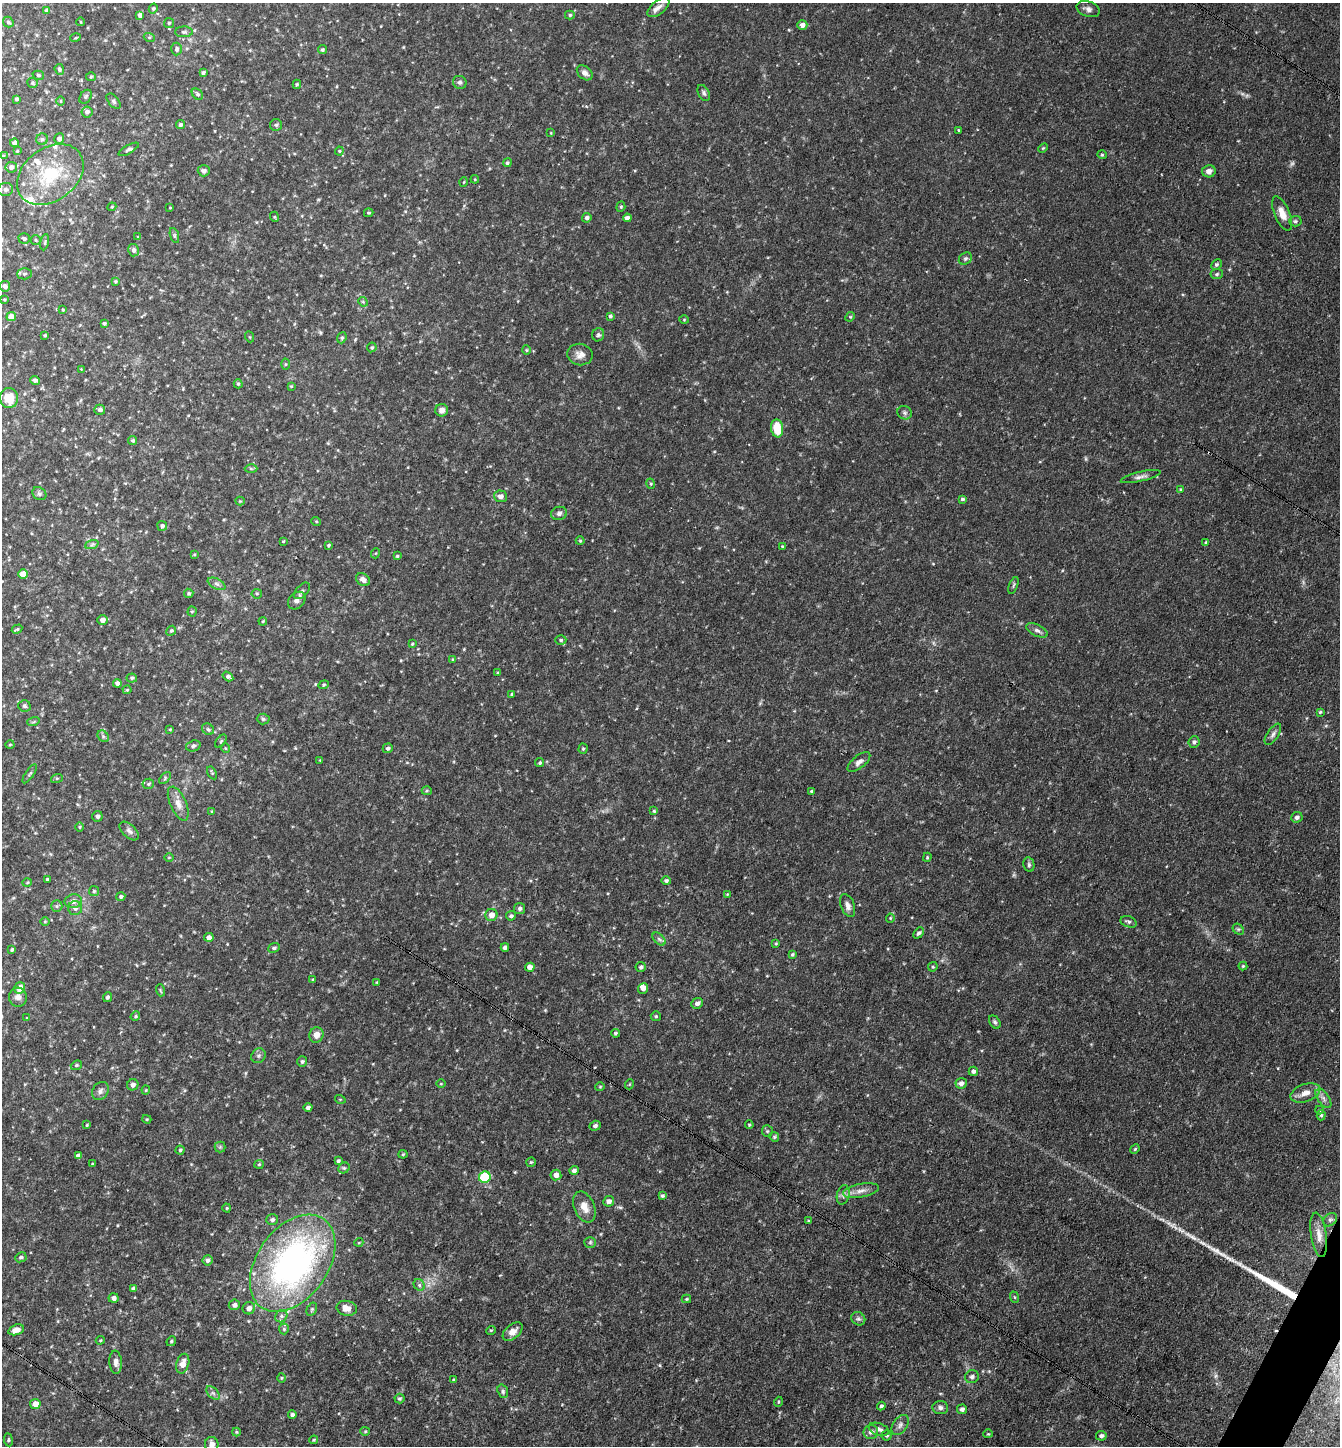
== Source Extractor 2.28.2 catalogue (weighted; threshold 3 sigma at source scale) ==
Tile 6 of 4 x 4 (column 2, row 2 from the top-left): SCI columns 1622-2959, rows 2887-4330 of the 5782 x 5773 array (HDU 1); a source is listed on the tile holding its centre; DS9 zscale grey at full resolution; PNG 1342 x 1448 px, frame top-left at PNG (2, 3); each listed source drawn as its Kron ellipse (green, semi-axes under 4 px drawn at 4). Shown black and unused: <1% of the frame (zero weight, under 3 of 4 exposures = <1% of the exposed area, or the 3 px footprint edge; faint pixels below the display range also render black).
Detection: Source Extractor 2.28.2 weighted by HDU 2 'WHT'; one run over the whole footprint, this tile lists its part. Background 0.118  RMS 0.0077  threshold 0.0347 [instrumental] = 3 sigma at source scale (4.5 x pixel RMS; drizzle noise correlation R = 1.50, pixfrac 1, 0.05/0.05 arcsec/px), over >= 5 px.
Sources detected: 323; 1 too faint to see at this stretch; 2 cosmic-ray / hot-pixel residue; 1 long thin detection or spike segment (spike, bleed or trail) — neither listed nor drawn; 6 inside a brighter listed object's ellipse — not listed separately; the other 313 listed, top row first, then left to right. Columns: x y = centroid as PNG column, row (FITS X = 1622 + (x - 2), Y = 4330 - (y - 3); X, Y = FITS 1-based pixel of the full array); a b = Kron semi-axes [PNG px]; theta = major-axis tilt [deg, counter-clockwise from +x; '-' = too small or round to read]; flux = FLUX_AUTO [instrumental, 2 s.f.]
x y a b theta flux
658 7 13 6 40 3.7
153 9 5 4 - 1.2
1088 9 12 7 -19 3.2
46 11 4 4 - 2
140 15 4 4 - 3
570 15 5 4 - 1.2
8 22 5 5 - 1.6
81 22 4 3 - 0.55
169 23 5 5 - 1.1
802 25 5 5 - 3.6
184 32 9 5 1 1.8
149 37 5 3 - 0.91
75 38 5 3 - 0.72
177 49 6 5 - 1.6
322 50 5 4 - 1.3
59 69 5 4 - 1.5
203 73 4 3 - 1.6
585 73 9 6 -41 3.3
38 75 6 4 -16 1.1
91 77 5 4 - 0.93
460 82 7 6 - 1.9
32 83 5 5 - 1.2
297 84 4 3 - 1.1
704 93 9 5 -62 1.7
197 94 6 4 -43 1.5
86 97 7 5 57 1.4
17 99 3 3 - 1.5
61 101 4 3 - 0.7
114 101 9 5 -50 1.5
87 112 5 5 - 2.4
180 125 4 4 - 1.9
276 125 6 6 - 1.4
958 130 3 3 - 0.65
551 133 4 2 - 0.55
42 139 6 5 - 1.4
59 139 5 5 - 3.2
14 143 4 4 - 2.7
1043 148 5 3 - 0.84
129 149 11 4 30 1.9
17 151 4 3 - 0.64
339 151 4 4 - 0.87
1102 155 5 4 - 1
3 156 4 3 - 0.78
507 163 4 4 - 1.2
11 167 5 5 - 3
204 171 6 5 - 2
1209 171 6 6 - 3.9
50 175 37 26 37 41
475 179 4 3 - 0.68
464 182 4 3 - 0.61
5 189 7 6 - 1.8
112 207 4 4 - 0.85
621 207 5 4 - 1.1
170 208 3 2 - 0.5
369 213 5 3 - 0.89
1282 213 18 7 -67 7.6
275 217 5 3 - 0.71
587 218 5 4 - 2.1
627 218 4 4 - 2.6
1295 221 6 5 - 1.4
174 235 8 3 -72 1.2
138 237 4 4 - 0.91
24 239 5 5 - 1.6
36 240 5 4 - 1
45 242 8 4 79 1.1
134 250 6 5 - 2.3
965 258 7 5 37 1.7
1216 264 5 4 - 1.4
24 274 7 5 2 1.7
1217 274 6 5 - 1.6
115 281 4 4 - 1
5 286 5 5 - 2.7
4 299 4 2 - 0.83
363 302 5 4 - 0.94
63 310 3 3 - 0.75
610 316 4 3 - 1.4
11 317 5 4 - 8.9
850 317 5 4 - 0.82
684 320 5 3 - 0.67
104 323 3 3 - 1.5
45 335 3 3 - 1
598 335 7 6 - 1.7
250 337 5 3 - 0.71
342 338 6 4 68 1.3
372 347 5 4 - 1.2
526 350 4 4 - 0.83
580 355 13 10 -9 5.1
285 364 5 3 - 0.84
81 369 4 4 - 0.54
35 380 5 4 - 2.1
238 384 4 4 - 1
291 386 4 3 - 0.64
9 398 10 9 - 13
100 410 5 5 - 2.4
442 410 6 6 - 3.9
904 413 7 6 - 1.9
777 428 9 6 -83 17
133 440 4 4 - 1.3
251 469 6 4 -1 1.1
1141 477 20 5 13 3.4
651 484 5 3 - 0.76
1180 489 4 3 - 0.66
39 494 7 6 - 1.7
500 496 6 6 - 3.6
962 499 3 3 - 1.2
240 501 4 4 - 0.76
559 513 8 6 18 2.5
316 521 5 3 - 0.62
162 526 5 5 - 1.9
283 541 4 3 - 0.67
580 541 4 4 - 0.79
1206 542 4 3 - 0.83
92 544 7 4 20 1.5
328 545 4 3 - 0.97
782 546 4 3 - 0.84
376 553 5 3 - 0.71
194 554 4 3 - 0.75
397 556 4 4 - 0.95
23 574 5 4 - 8.5
363 579 7 6 - 4.2
217 584 9 5 -27 2.1
1013 585 9 3 69 1.1
302 591 10 5 48 2.1
189 593 5 5 - 1.3
257 594 5 4 - 0.99
297 601 10 7 45 3.3
192 611 5 4 - 0.92
102 620 5 5 - 3.5
263 621 4 3 - 0.66
17 629 5 3 - 0.93
1037 630 11 5 -25 2.7
171 631 5 4 - 1.6
561 640 5 4 - 1.2
412 644 4 4 - 1
453 660 4 3 - 0.79
498 673 4 4 - 0.87
228 676 6 4 -34 1.8
132 678 5 4 - 1.3
117 683 4 4 - 3
324 685 5 4 - 0.99
127 690 4 4 - 0.74
512 694 4 4 - 1.1
24 706 6 6 - 1.5
1320 712 3 3 - 1.1
263 719 6 5 - 1.4
33 722 6 4 18 1
170 729 4 3 - 0.62
208 729 6 5 - 1.5
1273 734 12 5 56 2.6
103 736 6 5 - 1.4
221 741 7 4 54 1.2
1194 742 6 5 - 2
10 745 4 3 - 0.66
193 746 7 5 19 1.7
225 748 5 3 - 0.68
388 748 5 5 - 1.6
583 749 5 4 - 1.1
320 760 4 3 - 0.59
859 762 14 6 39 3.6
540 763 4 4 - 1.2
212 773 7 3 -58 0.92
30 774 11 4 56 1.5
57 778 6 4 18 0.97
165 778 7 4 48 1.2
148 784 6 5 - 1.3
427 791 5 3 - 0.81
812 791 3 3 - 0.98
178 804 18 8 -66 6.5
212 811 4 4 - 0.69
654 811 4 4 - 0.95
97 816 5 5 - 2.4
1297 817 6 5 - 2.3
80 827 5 3 - 0.76
129 831 12 6 -43 2.9
927 857 5 3 - 0.88
169 858 5 3 - 0.71
1029 865 7 5 -78 1.5
47 879 3 3 - 1.1
666 881 5 4 - 1.6
27 883 5 3 - 0.74
94 891 5 5 - 0.99
727 894 4 3 - 0.67
121 897 4 4 - 1.5
73 901 8 7 - 4.8
57 906 6 5 - 1.5
848 906 12 7 -70 3.8
75 908 7 7 - 3.4
520 908 6 5 - 2.2
491 915 6 6 - 5.8
511 916 5 4 - 1.6
890 918 4 4 - 0.81
45 922 5 3 - 0.72
1129 922 8 5 -19 1.9
1238 929 6 5 - 1.3
919 933 6 4 47 1.7
209 937 5 4 - 2.9
659 939 8 4 -45 1.8
776 943 4 3 - 0.73
505 947 4 4 - 2.8
274 948 6 4 24 1.6
12 950 4 4 - 1.2
792 954 4 3 - 1.1
1243 966 4 4 - 0.97
530 967 5 4 - 4.2
641 967 5 5 - 1.8
933 967 5 4 - 0.97
313 979 4 3 - 0.62
377 982 4 3 - 0.64
20 988 6 5 - 8.3
643 988 5 5 - 3.6
160 990 6 3 -72 0.89
18 997 9 9 - 3.7
107 997 5 4 - 1.8
697 1003 6 5 - 3
135 1016 5 4 - 0.96
656 1016 5 5 - 1.2
27 1018 4 4 - 0.67
995 1022 7 5 -54 1.6
616 1033 4 4 - 1.3
316 1035 8 7 - 5.3
258 1056 8 6 45 2
302 1062 5 5 - 1.7
76 1065 5 4 - 1.2
973 1071 5 4 - 2.1
961 1083 5 5 - 2.9
441 1084 5 3 - 0.65
630 1084 5 3 - 0.63
133 1085 6 5 - 3
600 1087 4 4 - 0.8
146 1090 4 4 - 0.73
100 1091 10 7 59 2.8
1305 1093 15 9 19 7
1323 1098 11 5 -54 3.3
340 1099 5 3 - 0.66
308 1108 4 4 - 2.2
1320 1110 4 4 - 0.86
1321 1115 5 4 - 1.3
147 1119 5 4 - 0.84
87 1125 3 3 - 0.77
749 1125 4 3 - 0.84
595 1126 5 4 - 1.8
767 1131 5 5 - 1.2
774 1137 5 4 - 0.99
220 1147 5 5 - 1.2
1135 1149 5 4 - 0.9
180 1150 4 4 - 1.2
403 1154 4 4 - 0.81
78 1156 4 4 - 2.6
338 1161 4 3 - 1.2
531 1162 5 4 - 1
93 1164 3 3 - 0.91
259 1164 5 4 - 0.85
344 1168 6 5 - 1.2
574 1170 5 4 - 2.4
556 1175 5 5 - 4.2
485 1177 6 5 - 54
861 1191 18 6 11 5.6
843 1195 10 6 76 2.8
662 1196 4 4 - 1.3
609 1201 5 5 - 3.8
584 1207 16 10 -67 8.3
227 1208 4 4 - 0.82
272 1220 6 5 - 1.9
1330 1220 7 6 - 1.7
809 1221 3 3 - 0.96
1319 1235 22 8 -81 7.2
359 1242 4 3 - 0.66
590 1242 5 5 - 1.2
21 1257 6 5 - 1.8
208 1260 5 5 - 2.6
293 1263 54 35 54 250
419 1285 6 5 - 1.6
134 1288 4 4 - 2.2
1014 1297 6 3 -70 0.82
113 1298 5 5 - 2.9
686 1299 4 4 - 0.91
234 1305 5 5 - 2.6
249 1308 6 6 - 4.3
347 1308 10 7 -11 6.4
312 1309 7 4 60 1.3
281 1316 6 5 - 1.9
858 1319 7 6 - 1.9
284 1329 5 5 - 1.1
16 1330 8 5 18 4.5
491 1330 5 3 - 0.7
513 1332 12 7 40 5.6
100 1340 4 3 - 0.83
171 1341 5 4 - 1.2
116 1362 11 6 -86 3.9
183 1364 10 6 74 7
972 1377 7 6 - 2.3
282 1378 5 3 - 0.77
454 1380 4 3 - 1.1
503 1391 7 5 -71 1.7
213 1393 8 5 -44 1.7
399 1399 5 5 - 1.3
778 1402 5 3 - 0.72
35 1404 5 5 - 5.6
881 1406 4 3 - 1.6
940 1408 8 6 -5 2.4
962 1409 5 5 - 2.4
292 1415 4 3 - 1.6
900 1425 11 7 56 3.3
879 1429 10 6 -19 3.3
365 1431 4 4 - 0.78
236 1432 4 4 - 0.76
871 1432 7 7 - 3.5
988 1434 5 4 - 0.8
887 1435 5 5 - 1
1101 1436 5 5 - 2.2
8 1440 6 3 -83 0.9
314 1440 4 3 - 0.75
212 1444 7 7 - 4.2
Isophote crosses this tile's border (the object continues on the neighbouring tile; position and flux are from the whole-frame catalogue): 2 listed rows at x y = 8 22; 212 1444